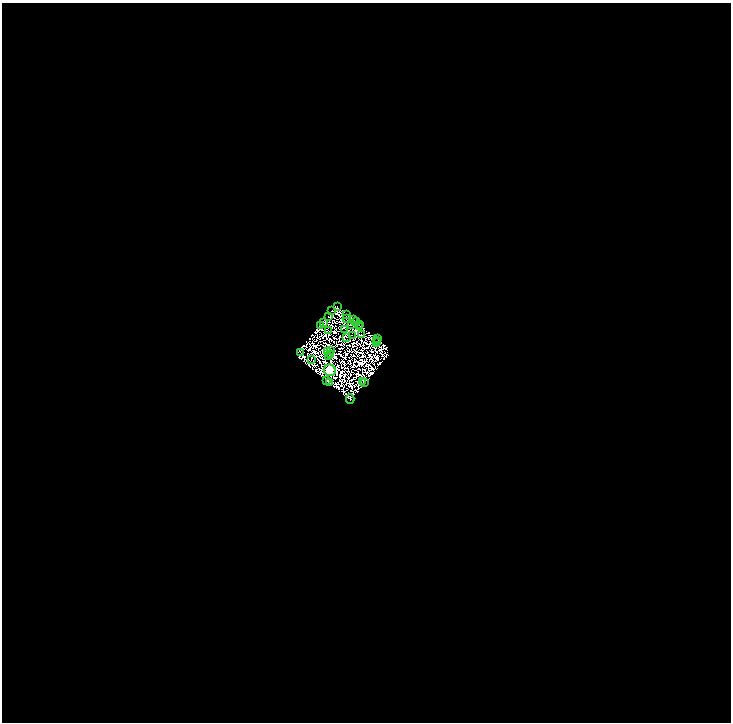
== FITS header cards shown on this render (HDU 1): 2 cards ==
NAXIS1  =                 1457
NAXIS2  =                 1440

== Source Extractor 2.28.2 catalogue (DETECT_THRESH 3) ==
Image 1457 x 1440 px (HDU 1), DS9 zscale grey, zoomed out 1/2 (1 PNG px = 2 x 2 image px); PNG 733 x 724 px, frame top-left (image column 1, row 1439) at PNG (2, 3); each listed source drawn as its Kron ellipse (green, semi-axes under 4 px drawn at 4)
Background 0.0229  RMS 3.4e-05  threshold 1.03e-04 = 3 sigma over >= 5 px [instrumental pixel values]
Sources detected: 133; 101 cannot appear on this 1/2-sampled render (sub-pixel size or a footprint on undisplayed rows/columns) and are neither listed nor drawn; the other 32 listed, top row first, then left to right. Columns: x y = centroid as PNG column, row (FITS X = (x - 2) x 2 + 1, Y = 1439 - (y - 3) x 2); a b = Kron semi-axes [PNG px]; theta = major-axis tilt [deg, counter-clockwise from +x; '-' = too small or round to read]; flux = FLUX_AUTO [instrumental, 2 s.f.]
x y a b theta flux
337 307 3 1 - 3.3
332 311 2 1 - 2.6
346 314 2 1 - 0.24
328 316 3 1 - 6.8
346 319 2 1 - 0.75
354 320 2 1 - 0.044
323 322 3 3 - 1.4
356 322 4 4 - 8.3
359 324 2 1 - 2.3
351 325 2 1 - 2.2
321 326 3 1 - 1.5
360 326 3 2 - 0.16
344 329 2 1 - 1.1
329 331 2 1 - 0.21
352 335 2 1 - 0.18
361 335 2 1 - 1
346 337 2 1 - 1.2
377 339 3 2 - 1.3
377 341 2 1 - 3.1
376 343 2 1 - 0.93
330 351 2 1 - 0.73
300 352 2 1 - 2.9
328 352 2 1 - 1.2
331 354 2 1 - 0.71
329 356 4 2 - 1.4
311 359 2 1 - 0.66
330 370 6 5 - 1900
327 380 3 1 - 2
363 381 2 1 - 0.91
365 382 2 1 - 0.9
330 383 4 2 - 0.72
350 399 4 1 - 4.1
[101 sub-pixel or undisplayed-footprint detections neither listed nor drawn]